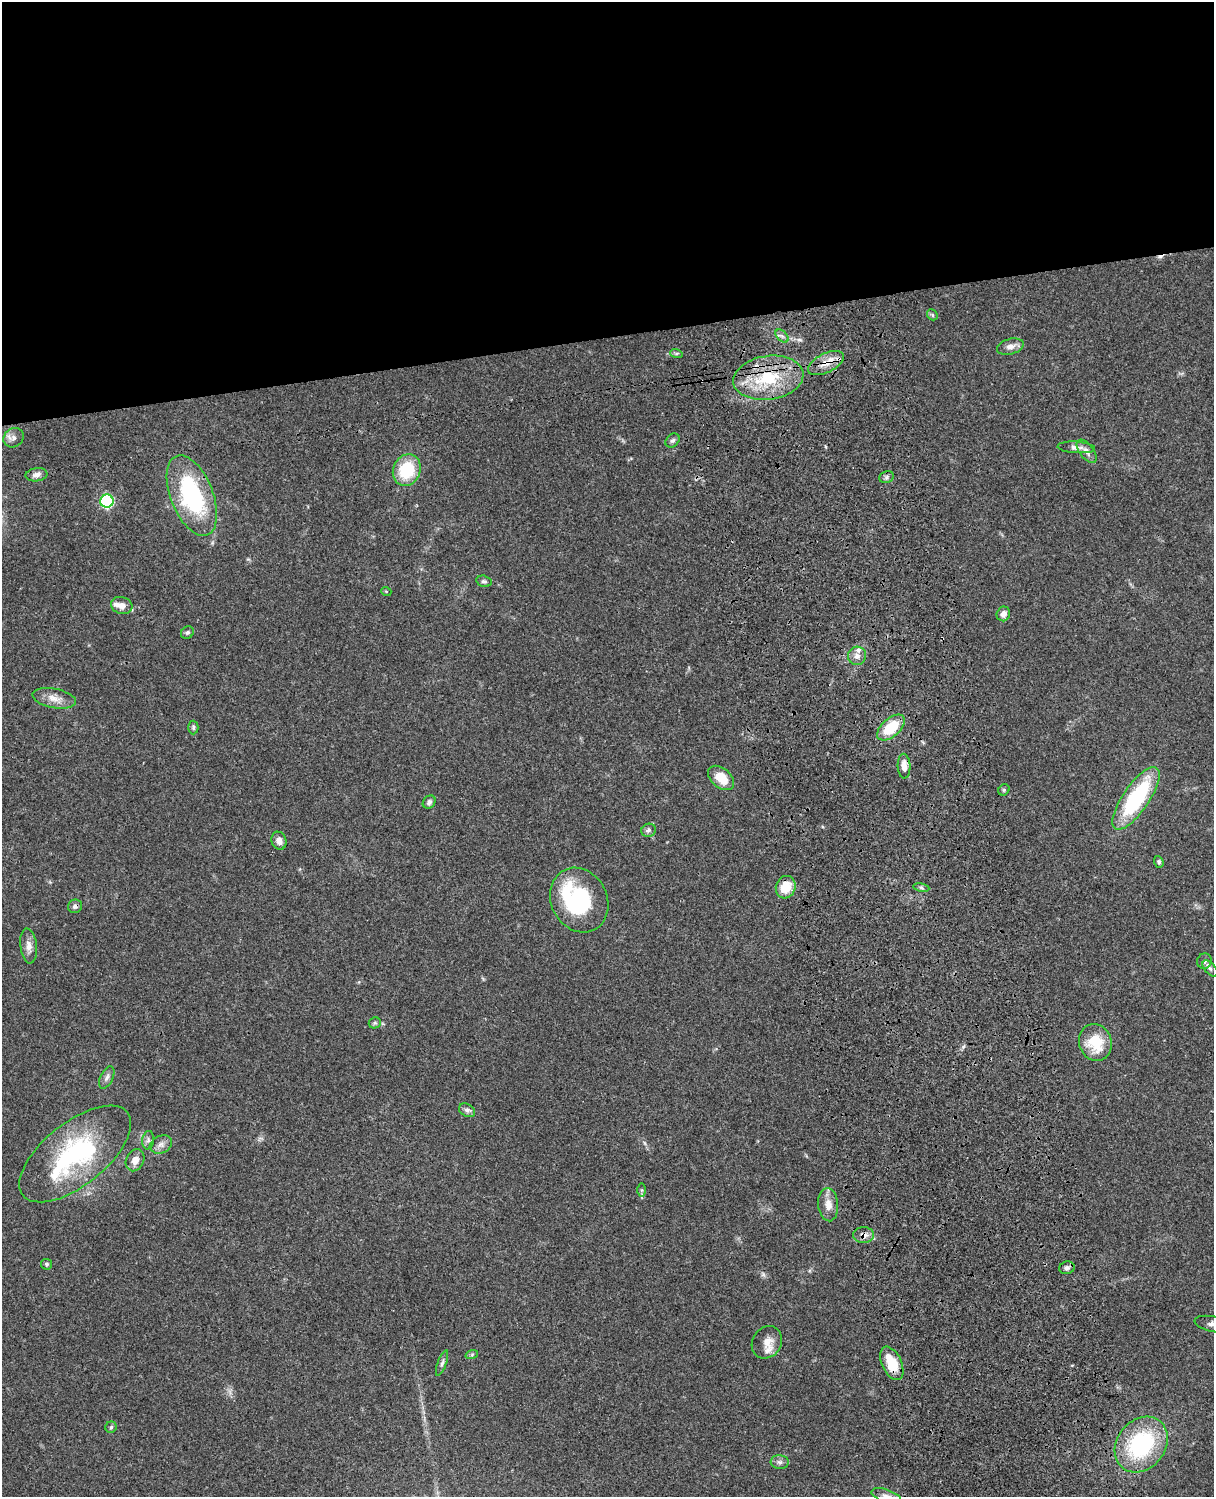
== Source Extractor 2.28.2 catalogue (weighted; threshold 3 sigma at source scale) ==
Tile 2 of 4 x 3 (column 2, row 1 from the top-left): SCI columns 1334-2545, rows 3269-4763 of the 5087 x 4928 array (HDU 1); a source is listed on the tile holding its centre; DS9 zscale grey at full resolution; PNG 1216 x 1499 px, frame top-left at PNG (2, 2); each listed source drawn as its Kron ellipse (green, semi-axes under 4 px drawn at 4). Shown black and unused: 23% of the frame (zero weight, under 3 of 4 exposures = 6% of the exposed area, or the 3 px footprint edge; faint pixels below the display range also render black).
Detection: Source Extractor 2.28.2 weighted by HDU 2 'WHT'; one run over the whole footprint, this tile lists its part. Background 0.0804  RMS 0.0059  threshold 0.0263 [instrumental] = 3 sigma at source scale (4.5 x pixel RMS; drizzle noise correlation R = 1.50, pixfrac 1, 0.05/0.05 arcsec/px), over >= 5 px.
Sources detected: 67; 1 inside a brighter object's white glare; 1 cosmic-ray / hot-pixel residue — neither listed nor drawn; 4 inside a brighter listed object's ellipse — not listed separately; the other 61 listed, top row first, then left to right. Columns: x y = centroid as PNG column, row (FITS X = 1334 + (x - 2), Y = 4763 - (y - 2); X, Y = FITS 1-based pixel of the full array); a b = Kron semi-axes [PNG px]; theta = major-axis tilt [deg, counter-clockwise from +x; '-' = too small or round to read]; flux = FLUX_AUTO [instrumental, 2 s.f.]
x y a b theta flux
932 315 6 5 - 0.86
782 336 8 4 -44 1.6
1010 347 13 7 15 3.8
676 353 6 4 -18 0.89
826 363 19 9 26 7.5
768 378 35 22 8 34
14 438 10 9 - 3.2
672 440 8 6 42 1.5
1076 447 19 5 -4 2.9
1087 451 13 7 -53 3.2
407 470 16 13 66 25
37 475 11 6 8 2.9
886 477 7 6 - 1.5
192 495 42 21 -68 71
107 501 6 6 - 74
484 581 8 5 -15 1.4
386 591 5 3 - 0.5
122 605 11 8 -16 4
1003 614 7 6 - 3.8
187 633 7 6 - 1.2
857 656 9 9 - 3.1
54 698 22 9 -11 6.3
193 727 7 5 89 1.1
891 727 16 9 41 19
904 766 12 6 -87 4.5
721 778 15 9 -41 11
1004 790 6 5 - 0.82
1136 798 37 13 55 60
429 802 7 6 - 1.8
648 830 7 6 - 1.5
279 841 9 7 -69 3.3
1159 862 6 4 -71 0.94
786 887 11 9 73 12
921 888 8 4 -9 1.2
579 900 33 28 -63 54
75 906 7 6 - 1.8
29 946 17 8 -84 4.5
1204 961 8 7 - 1.6
1210 968 9 5 -48 1.6
375 1023 6 5 - 0.96
1095 1042 19 16 -69 19
107 1077 12 6 65 2.1
467 1110 8 6 -28 1.9
148 1140 9 6 82 1.8
161 1144 11 8 23 3.2
75 1154 67 31 38 79
135 1160 11 9 65 4.5
642 1190 6 4 -90 0.94
828 1205 17 10 -85 5.6
864 1235 10 8 -1 2.9
46 1264 5 5 - 1.1
1067 1268 8 6 15 1.9
1213 1324 19 7 -11 3.7
767 1342 17 14 56 6.1
472 1354 6 4 20 0.83
442 1363 13 4 70 1.7
892 1363 18 9 -65 14
111 1427 6 5 - 1
1141 1444 30 24 51 59
780 1462 9 7 -5 2.1
886 1496 15 6 -19 2.8
Overlapping masked pixels (flux is a lower limit): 6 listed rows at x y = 826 363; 768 378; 192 495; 75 906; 864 1235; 892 1363
Isophote crosses this tile's border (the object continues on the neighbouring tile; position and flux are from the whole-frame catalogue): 2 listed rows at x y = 1213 1324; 886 1496